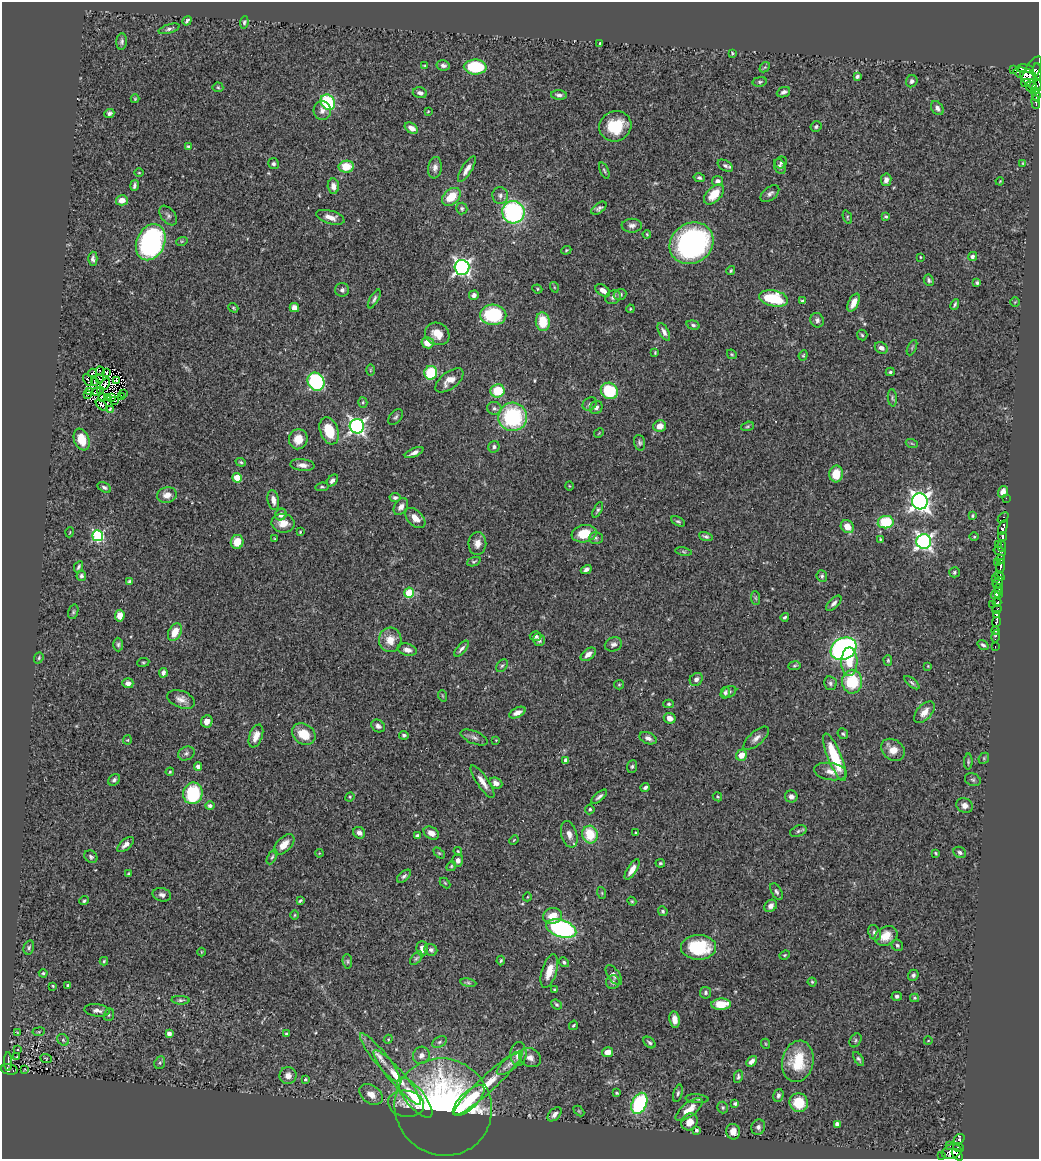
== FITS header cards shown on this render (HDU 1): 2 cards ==
NAXIS1  =                 1037
NAXIS2  =                 1157

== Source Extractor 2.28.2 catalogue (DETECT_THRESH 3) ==
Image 1037 x 1157 px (HDU 1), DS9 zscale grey, 1 PNG px = 1 image px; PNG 1041 x 1161 px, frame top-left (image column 1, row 1157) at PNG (2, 2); each listed source drawn as its Kron ellipse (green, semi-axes under 4 px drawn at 4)
Background 0.665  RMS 0.022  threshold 0.0666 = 3 sigma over >= 5 px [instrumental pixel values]
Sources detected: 427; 6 with non-positive FLUX_AUTO (blend fragments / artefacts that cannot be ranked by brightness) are neither listed nor drawn; the other 421 listed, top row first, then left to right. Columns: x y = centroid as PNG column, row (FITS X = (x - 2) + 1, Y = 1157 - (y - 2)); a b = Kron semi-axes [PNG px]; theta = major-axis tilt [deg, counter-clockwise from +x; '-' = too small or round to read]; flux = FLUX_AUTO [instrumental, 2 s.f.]
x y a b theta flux
187 21 5 3 - 2.8
244 22 6 4 83 2.8
169 29 11 4 17 4.3
122 42 8 5 84 3.7
600 43 3 2 - 1.4
732 53 3 3 - 1.6
443 65 6 5 - 4.2
424 66 4 3 - 1.4
475 67 11 7 -2 85
765 67 6 4 43 2.2
1013 69 3 2 - 5.8
1025 69 9 4 -7 540
1031 72 17 7 60 920
1037 72 9 3 -88 220
1025 74 11 5 -15 650
857 76 4 3 - 3.2
912 81 6 5 - 4.8
1031 81 14 6 -39 660
760 82 7 4 10 2.7
218 87 5 5 - 2
1032 87 6 5 - 530
1036 87 7 2 62 190
783 92 7 5 22 4.4
420 93 7 5 -14 5.4
1036 94 7 4 -79 360
559 95 8 4 -2 4.6
135 99 4 4 - 1.3
328 102 8 6 -56 110
1036 102 7 3 -87 190
937 108 8 5 -53 5.9
322 111 9 8 - 8.2
428 111 3 2 - 1.2
109 113 5 4 - 3.8
615 126 16 15 - 50
816 127 5 5 - 3
411 128 7 5 -32 8.7
188 147 4 4 - 2.9
781 162 6 5 - 3
1023 163 4 3 - 1.2
273 164 5 5 - 3.9
725 166 8 5 -30 4.3
780 166 8 5 -68 4.3
346 167 7 6 - 38
435 168 11 7 82 7
467 169 15 5 58 9.3
604 171 9 4 -66 2.5
139 173 4 3 - 1.2
699 178 5 4 - 3.1
886 180 6 5 - 6.7
717 181 5 5 - 5.3
1000 181 4 3 - 1.3
134 186 5 3 - 3.5
333 186 7 5 -87 8.6
770 194 11 6 40 5.3
714 195 12 7 45 28
500 196 8 8 - 6.2
451 197 10 7 43 33
122 200 6 5 - 13
462 208 6 5 - 3
599 208 9 5 36 4.2
513 212 11 11 - 210
168 216 11 7 -52 5.1
886 216 4 4 - 2.1
330 217 14 6 -16 13
847 217 7 4 -69 2
632 226 10 7 2 6.1
647 234 4 3 - 1.4
182 241 6 3 18 1.7
151 242 19 14 66 280
692 243 23 20 34 340
566 250 5 4 - 1.7
972 256 5 4 - 3.4
920 257 4 2 - 1.1
93 259 7 4 -89 4
462 267 7 7 - 490
731 270 5 3 - 2.2
929 280 6 5 - 3.3
977 283 4 3 - 2.8
554 287 5 3 - 1.4
537 289 5 4 - 1.8
342 290 7 7 - 4.5
603 291 8 5 -35 9.8
474 295 5 4 - 6.3
620 295 6 5 - 4.2
613 297 8 6 30 4.7
774 298 15 8 -11 75
374 299 10 4 60 3.6
802 301 4 4 - 2
1015 302 4 4 - 1.5
854 303 9 5 64 14
955 304 5 2 - 2.6
233 308 5 3 - 2
294 308 5 4 - 9.8
630 309 4 3 - 1.4
493 315 13 10 -1 120
817 320 7 6 - 4.5
543 322 9 7 -83 39
693 325 7 4 -16 3.1
664 332 10 4 -61 5.9
437 334 13 11 -28 21
862 335 5 5 - 2.3
428 343 6 5 - 19
881 348 7 5 -29 7.6
912 348 8 3 64 1.9
655 353 3 2 - 1.5
732 354 5 4 - 1.7
803 355 5 4 - 1.8
370 370 6 4 90 1.8
100 371 4 2 - 1.4
890 372 4 3 - 2.5
93 373 4 2 - 0.28
106 373 3 3 - 2.5
431 373 7 6 - 69
100 379 3 2 - 1.5
88 380 6 3 -59 1.8
117 380 3 2 - 1.1
449 380 16 8 38 16
95 382 3 2 - 1.3
316 382 9 8 - 170
105 384 6 2 57 6
100 390 3 2 - 1.7
90 391 4 2 - 2.3
96 391 4 2 - 0.31
498 391 7 6 - 46
609 391 9 8 - 85
123 394 3 2 - 1.6
88 395 2 2 - 64
102 397 3 2 - 1.4
108 397 3 2 - 1.6
111 397 4 3 - 2.7
121 397 2 2 - 0.64
892 398 8 4 -85 2.7
115 400 4 2 - 1.9
363 402 5 4 - 2.1
590 404 7 6 - 3.9
101 405 7 2 -46 2.9
596 407 7 6 - 5.2
494 408 7 6 - 4.5
110 409 4 3 - 2.4
396 417 9 5 49 3.5
513 417 14 14 - 140
357 426 7 7 - 470
660 426 6 5 - 13
747 426 6 4 20 2.1
329 431 14 9 -70 41
599 433 5 4 - 1.5
298 439 10 9 - 20
82 440 11 7 -69 29
640 443 8 5 -73 3.4
912 444 6 4 -20 1.8
494 447 6 5 - 4.8
414 453 10 4 24 5.8
241 462 5 4 - 2.1
302 465 12 6 -5 9.1
836 474 8 7 - 27
237 478 5 4 - 32
332 480 7 4 49 5.9
569 486 5 3 - 1.2
104 487 7 4 -28 3.6
322 487 6 4 7 2.3
1003 492 6 5 - 8.8
167 495 10 7 14 14
395 497 6 4 -11 3.8
1006 498 2 2 - 9.7
273 500 10 5 -80 8.8
920 501 8 8 - 830
401 507 9 6 56 7.3
598 510 8 4 64 2.8
281 515 6 5 - 8.2
972 516 4 3 - 1.9
415 518 12 7 -45 14
1003 518 6 3 44 13
678 521 7 4 -28 2.6
886 522 8 6 9 72
283 523 11 9 -7 16
847 527 7 6 - 17
1003 527 8 4 67 96
70 532 5 3 - 1.1
300 532 4 3 - 1.3
584 534 12 8 9 33
98 536 5 5 - 170
706 536 7 4 -19 3.4
974 537 5 3 - 1.4
1002 537 4 3 - 140
596 538 7 6 - 3.3
275 539 4 2 - 1.1
880 539 3 3 - 1.4
924 541 7 7 - 480
237 542 7 6 - 25
477 543 11 9 88 11
998 544 4 2 - 12
1002 546 6 2 -87 34
684 551 8 4 -9 2.6
999 551 6 3 -19 94
1000 559 4 4 - 170
474 562 7 4 20 2.1
997 562 2 2 - 26
78 567 6 3 62 2.8
1000 567 7 3 81 280
586 570 6 4 29 5.2
954 572 5 5 - 2.7
81 576 5 5 - 3.3
822 576 6 5 - 3.1
999 576 5 4 - 130
996 578 3 3 - 19
130 582 4 4 - 3.1
998 582 6 4 53 110
999 589 5 3 - 230
409 593 5 4 - 72
996 593 6 3 44 150
999 595 4 3 - 62
756 598 7 4 -88 2.3
834 603 9 5 45 4.9
997 603 4 3 - 290
992 604 2 2 - 4.3
997 609 5 3 - 170
73 612 7 5 73 2.6
997 615 3 3 - 220
120 616 6 5 - 15
785 617 4 3 - 2.7
996 622 5 3 - 270
995 631 4 3 - 110
175 632 9 6 64 22
535 636 6 5 - 3.9
996 636 6 3 75 24
390 640 12 11 - 19
539 640 6 5 - 5.1
118 644 7 5 -90 3.1
613 644 9 7 21 6
983 645 6 3 -35 3.1
995 647 3 2 - 19
462 649 10 4 49 4.7
843 649 13 10 30 430
407 650 10 6 -15 8.2
588 654 8 5 39 8.4
39 658 6 4 70 2.3
888 660 5 4 - 1.8
143 662 6 3 7 1.7
849 662 14 8 90 30
502 666 7 5 52 2.8
794 666 6 4 8 2.1
928 666 4 3 - 1.1
163 673 5 4 - 5.1
696 679 7 6 - 5.9
852 682 12 10 89 66
128 683 5 5 - 7.3
830 683 7 6 - 3.8
912 683 9 4 -39 2.9
619 685 5 4 - 1.8
729 692 8 5 27 3.3
725 693 6 4 76 3.9
443 696 6 3 -70 1.4
181 699 14 8 -22 10
669 704 5 4 - 2.2
924 712 13 7 46 14
517 713 9 5 26 9.8
670 718 6 5 - 11
207 721 6 5 - 8.5
378 726 7 5 -36 4.9
304 734 12 10 -34 33
843 734 6 5 - 2.6
404 735 5 4 - 3
256 736 12 6 69 15
474 738 14 6 -22 6.5
648 738 9 5 -23 6.5
756 738 16 7 41 8.7
127 740 4 4 - 1.6
496 740 3 3 - 1.1
893 750 13 10 -37 19
186 753 8 6 26 4.7
741 755 6 5 - 15
835 757 25 7 -68 68
984 758 6 4 48 2.1
566 760 4 4 - 8.4
968 762 8 3 88 2.5
632 766 6 5 - 2.7
198 767 4 4 - 7.8
830 771 17 8 -9 12
170 772 4 3 - 1.6
114 780 7 5 47 3.7
973 780 8 6 -23 3
483 782 19 5 -56 12
496 783 7 5 -25 7
645 787 4 3 - 3.6
193 793 11 9 73 88
791 796 6 6 - 5.6
350 797 5 4 - 1.6
599 797 9 4 40 4.9
717 797 5 4 - 1.6
965 805 8 7 - 8.4
210 806 5 4 - 4
590 809 5 4 - 2.5
798 831 9 5 20 3.5
359 833 6 5 - 7.4
431 833 8 6 -30 11
636 833 3 3 - 1.7
569 834 14 8 -74 11
590 835 9 7 -77 44
417 836 4 3 - 4.8
514 840 5 3 - 1.2
126 844 10 5 39 7.9
284 845 13 7 46 15
458 851 4 3 - 1.4
960 852 6 5 - 4
319 853 4 3 - 1.2
439 853 6 4 -44 1.9
936 853 4 3 - 1.8
91 857 7 5 -37 3.1
272 857 8 4 63 2.4
458 860 6 5 - 6.9
660 863 5 3 - 2.2
451 866 5 4 - 1.8
632 869 11 5 57 12
128 874 3 3 - 1.8
404 876 8 4 40 3.8
445 883 6 4 -45 1.7
776 892 9 5 -61 3.6
602 893 6 3 -72 1.7
162 895 9 6 -12 5.9
527 897 4 3 - 1.2
84 901 5 4 - 2.2
300 901 4 3 - 2.2
632 901 4 4 - 1.6
771 906 7 5 44 7.5
663 911 5 4 - 2.9
295 915 5 3 - 1.4
552 916 9 8 - 20
561 928 16 8 -18 260
874 933 8 6 -65 4.6
886 936 12 9 27 20
897 945 6 5 - 3
29 947 7 5 74 3
699 947 17 12 0 88
422 949 7 6 - 8.6
431 950 6 5 - 4.3
201 952 4 3 - 1.2
785 955 5 4 - 2
416 958 8 4 51 2.9
104 961 4 4 - 1.6
347 961 7 4 -85 2.7
501 961 5 3 - 2
564 962 5 4 - 2.8
549 971 17 7 73 21
43 973 4 4 - 2
614 975 11 6 -55 4.8
913 975 5 5 - 3.7
613 982 7 6 - 4.9
812 982 4 4 - 1.7
468 983 8 4 -9 2.7
68 985 3 3 - 2.1
53 986 3 2 - 1.4
555 990 4 3 - 2.3
705 993 6 5 - 3
897 996 5 4 - 3.9
915 998 4 4 - 1.7
181 1000 9 4 -2 3.1
556 1004 5 4 - 2.3
721 1004 10 5 2 30
97 1010 13 6 -6 7.5
109 1015 6 5 - 2.3
675 1019 8 5 -80 9.9
573 1025 5 3 - 1.9
17 1032 3 2 - 1.1
39 1032 6 4 8 1.9
169 1033 4 4 - 7.6
286 1034 3 3 - 2.8
388 1039 4 4 - 1.5
63 1040 6 5 - 2.7
855 1040 7 5 59 2.9
928 1041 4 3 - 1
439 1042 8 5 27 3.8
649 1042 7 4 -40 3.2
766 1044 5 3 - 1.4
18 1050 3 3 - 2.8
608 1052 5 5 - 12
518 1054 12 8 87 14
421 1055 9 8 - 8
17 1056 2 2 - 1.3
380 1058 31 7 -51 18
530 1058 11 9 -24 9.3
46 1059 6 4 -23 1.6
859 1059 8 4 -58 3
751 1061 6 4 47 7
798 1061 21 15 79 52
8 1062 9 3 89 67
160 1063 6 5 - 2.9
509 1064 15 6 39 9
9 1069 8 5 -8 70
25 1070 3 2 - 0.95
288 1076 8 8 - 9.6
397 1077 35 7 -49 32
738 1077 6 4 80 3.1
305 1079 4 4 - 2.1
488 1083 46 8 43 36
616 1093 3 2 - 1.5
678 1093 9 4 74 3.2
371 1094 13 9 -34 15
778 1095 6 5 - 3.6
415 1098 25 9 -50 82
697 1099 11 4 -5 3.2
469 1100 20 8 44 68
639 1103 11 7 65 170
799 1103 9 9 - 42
406 1104 18 13 -10 18
735 1104 4 3 - 3.7
443 1107 50 47 -47 500
723 1107 6 5 - 2.3
689 1110 16 7 38 19
579 1111 6 4 -44 1.6
555 1114 8 5 46 6.9
690 1122 9 7 54 14
837 1124 4 4 - 8.7
758 1127 8 6 67 4.7
697 1130 4 3 - 3.6
733 1132 8 7 - 13
959 1139 6 4 37 130
950 1146 2 2 - 16
958 1148 5 4 - 140
951 1152 10 7 20 350
941 1155 3 2 - 14
957 1155 7 3 -48 170
At the frame edge (FLAGS 8, measured only in part): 1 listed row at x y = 1037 72
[6 non-positive-flux detections neither listed nor drawn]